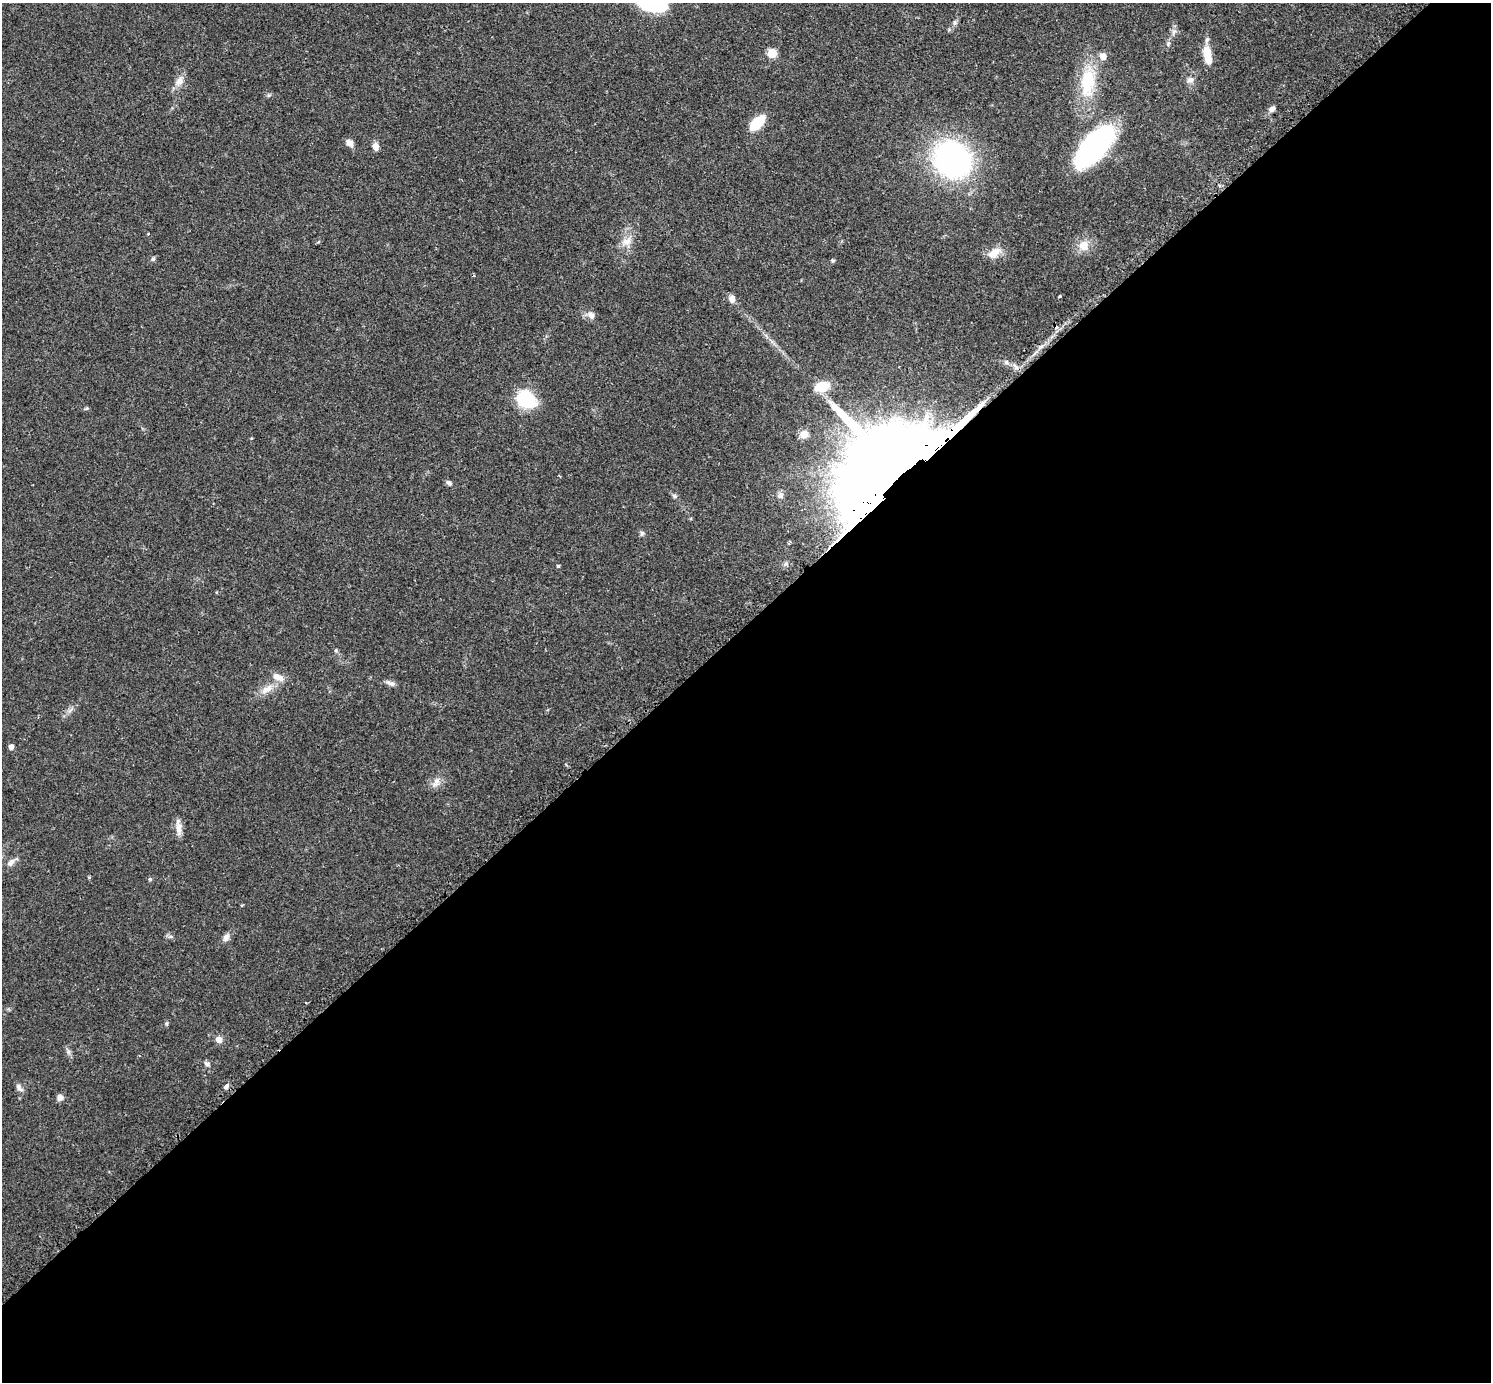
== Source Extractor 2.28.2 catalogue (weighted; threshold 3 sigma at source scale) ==
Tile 15 of 4 x 4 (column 3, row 4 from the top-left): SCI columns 3011-4499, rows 188-1567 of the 6040 x 6040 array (HDU 1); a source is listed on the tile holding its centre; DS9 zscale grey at full resolution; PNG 1493 x 1384 px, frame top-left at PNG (2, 3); no overlay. Shown black and unused: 55% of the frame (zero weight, under 2 of 3 exposures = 2% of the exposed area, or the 3 px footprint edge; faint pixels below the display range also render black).
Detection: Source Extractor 2.28.2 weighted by HDU 2 'WHT'; one run over the whole footprint, this tile lists its part. Background 0.0776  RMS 0.0054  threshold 0.0244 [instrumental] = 3 sigma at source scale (4.5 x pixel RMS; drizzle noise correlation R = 1.50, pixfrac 1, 0.05/0.05 arcsec/px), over >= 5 px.
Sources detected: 52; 2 inside a brighter object's white glare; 1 cosmic-ray / hot-pixel residue — not listed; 3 inside a brighter listed object's ellipse — not listed separately; the other 46 listed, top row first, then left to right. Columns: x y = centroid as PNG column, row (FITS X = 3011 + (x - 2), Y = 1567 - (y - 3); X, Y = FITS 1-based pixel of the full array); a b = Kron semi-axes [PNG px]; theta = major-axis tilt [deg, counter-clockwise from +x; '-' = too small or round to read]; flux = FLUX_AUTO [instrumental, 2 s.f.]
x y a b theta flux
955 22 7 6 - 1.2
1168 44 7 5 87 1.2
772 53 5 5 - 20
1207 55 21 8 -80 11
1190 80 9 8 - 2.3
179 81 14 9 59 4.3
1087 83 39 19 85 28
1272 109 8 6 45 1.9
757 123 18 9 45 15
350 143 11 8 -45 2.6
1094 146 49 21 48 100
375 147 9 7 -84 2.8
952 159 29 25 -38 150
148 233 3 2 - 0.59
627 241 16 10 34 5.3
1084 246 15 14 - 6.9
994 253 18 11 37 6.4
153 259 6 5 - 1.1
832 261 6 4 -36 0.73
1060 296 3 3 - 0.85
732 299 9 7 -77 3
591 315 12 9 -45 2.8
822 387 17 11 19 12
526 399 18 14 -30 31
87 408 6 4 44 0.67
804 434 9 8 - 4.7
896 469 66 53 20 2900
449 483 8 5 -27 1.6
674 496 7 5 -23 1.1
642 533 7 6 - 1.1
558 566 4 3 - 0.78
336 650 5 5 - 0.72
391 683 16 5 -17 2.1
267 689 21 9 34 5.9
11 747 5 5 - 2.3
436 782 15 7 65 3.4
178 827 21 6 -84 4
11 862 13 6 39 2.7
171 936 6 4 -1 1
226 937 11 7 64 2.4
218 1040 6 6 - 3.9
68 1052 7 4 72 1.1
207 1064 9 5 -45 1.5
226 1086 8 5 62 1.2
19 1088 13 6 -46 2.1
60 1097 8 7 - 2.3
Overlapping masked pixels (flux is a lower limit): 1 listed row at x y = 896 469
Unlisted compact peaks at least as high as the median listed source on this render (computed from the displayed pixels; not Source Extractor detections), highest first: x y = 150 879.